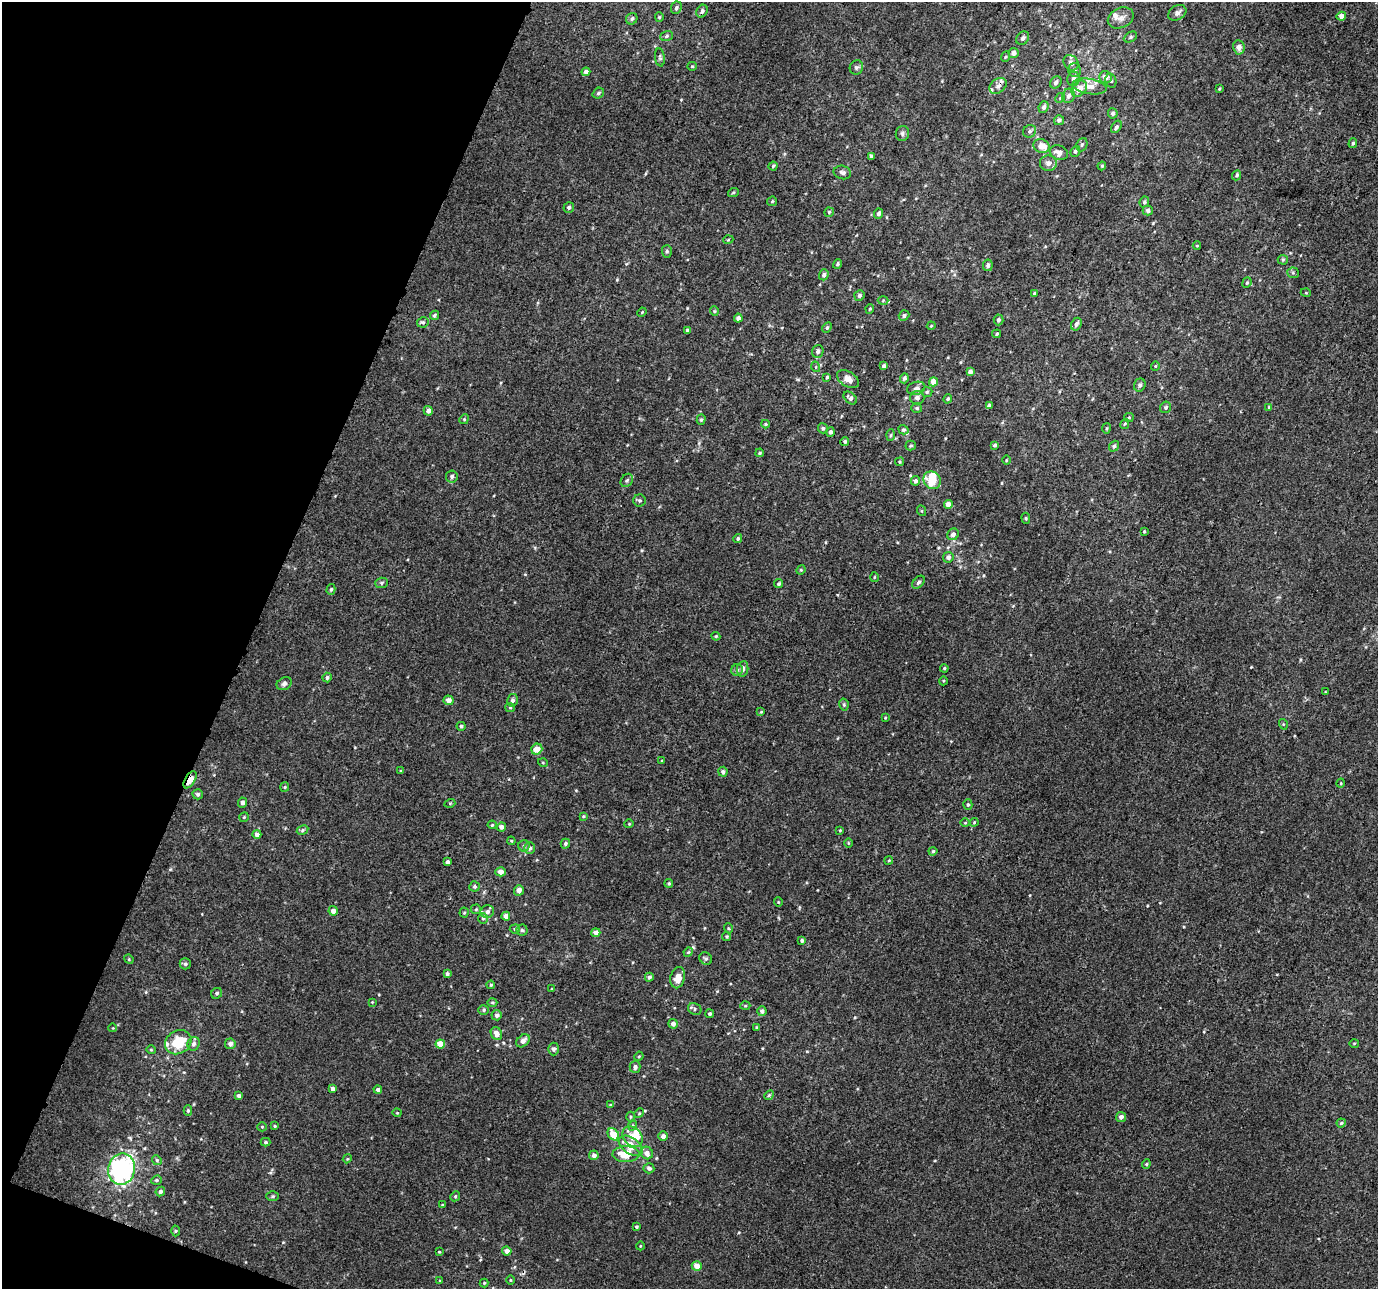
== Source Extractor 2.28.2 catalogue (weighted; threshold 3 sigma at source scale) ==
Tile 9 of 4 x 4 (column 1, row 3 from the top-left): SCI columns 55-1430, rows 1620-2906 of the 5607 x 5748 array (HDU 1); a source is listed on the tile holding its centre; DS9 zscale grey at full resolution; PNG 1380 x 1291 px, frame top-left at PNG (2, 2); each listed source drawn as its Kron ellipse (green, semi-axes under 4 px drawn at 4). Shown black and unused: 19% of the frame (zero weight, under 3 of 4 exposures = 6% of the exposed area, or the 3 px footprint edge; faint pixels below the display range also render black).
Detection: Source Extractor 2.28.2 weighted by HDU 2 'WHT'; one run over the whole footprint, this tile lists its part. Background 0.00237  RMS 0.0038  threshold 0.017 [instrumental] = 3 sigma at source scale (4.5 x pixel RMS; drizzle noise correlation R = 1.50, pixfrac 1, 0.0396/0.0396 arcsec/px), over >= 5 px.
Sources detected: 284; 1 inside a brighter object's white glare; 1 cosmic-ray / hot-pixel residue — neither listed nor drawn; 11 inside a brighter listed object's ellipse — not listed separately; the other 271 listed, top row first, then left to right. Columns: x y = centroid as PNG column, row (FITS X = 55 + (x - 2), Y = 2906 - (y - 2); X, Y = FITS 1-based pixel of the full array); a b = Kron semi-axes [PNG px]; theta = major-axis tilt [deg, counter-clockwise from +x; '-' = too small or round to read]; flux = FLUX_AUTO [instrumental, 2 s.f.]
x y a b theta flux
676 8 6 5 - 0.87
702 11 7 5 61 1.1
1177 13 10 7 29 1.5
1341 16 4 4 - 2.4
659 17 5 4 - 0.46
1121 18 13 10 24 2.7
632 19 6 5 - 1
667 36 6 5 - 0.72
1130 37 7 5 28 0.76
1023 38 7 5 49 1
1239 47 7 5 -81 2
1013 53 5 5 - 1.9
660 57 9 5 -82 0.77
1005 57 5 3 - 0.4
1071 63 8 6 -51 1.6
692 66 5 4 - 0.45
856 67 7 6 - 0.93
1074 70 7 6 - 1.1
586 72 4 4 - 1.6
1105 77 6 6 - 2.2
1073 79 7 6 - 1.5
1111 81 7 5 -75 0.82
1056 82 6 5 - 1.1
998 86 9 6 39 1.4
1089 86 17 7 -9 3.1
1079 89 9 6 48 3.4
1219 89 4 3 - 0.36
598 93 6 5 - 0.68
1068 96 7 6 - 1.6
1060 98 5 4 - 0.55
1044 107 6 5 - 1.1
1113 113 5 5 - 1.1
1059 120 5 5 - 1.1
1116 127 7 4 58 0.81
1030 131 7 6 - 0.93
902 133 7 6 - 0.9
1353 143 5 4 - 0.6
1082 145 7 5 69 0.73
1042 146 8 6 -27 4.7
1075 151 6 4 68 0.64
1059 153 9 7 -19 2.3
871 156 4 3 - 1.1
1048 163 8 7 - 1.8
773 166 4 4 - 0.58
1102 166 4 4 - 0.44
842 172 9 6 -12 1.2
1237 175 5 4 - 0.65
733 193 5 3 - 0.39
772 201 5 4 - 0.45
1144 202 5 4 - 0.75
569 207 5 5 - 0.89
1148 210 5 5 - 1.1
829 212 5 5 - 0.54
878 214 5 4 - 1.1
728 240 5 3 - 0.34
1197 246 4 3 - 0.29
667 251 6 5 - 0.69
1283 260 5 5 - 0.47
838 264 5 4 - 0.59
988 265 6 5 - 0.91
1293 273 6 5 - 0.65
824 275 5 4 - 1.1
1247 283 5 4 - 0.52
1034 293 3 3 - 0.41
1306 293 5 3 - 0.29
859 296 5 5 - 0.94
883 300 5 3 - 0.37
870 309 4 4 - 0.42
714 311 5 4 - 0.44
642 312 5 4 - 0.35
435 315 5 4 - 0.66
904 315 5 5 - 0.97
738 318 4 4 - 1.5
998 320 5 5 - 0.89
423 322 6 5 - 0.71
1076 324 7 5 63 1.2
931 326 4 3 - 0.31
827 328 5 4 - 0.65
687 330 4 3 - 0.81
997 334 4 3 - 0.46
818 351 6 5 - 1.3
884 366 4 3 - 0.79
1155 366 5 4 - 0.42
816 367 5 3 - 0.38
970 372 4 4 - 1.3
827 377 3 3 - 0.45
904 378 5 4 - 0.94
848 379 12 7 -31 3.1
933 382 4 4 - 3.3
1140 385 7 5 72 1
916 388 9 6 16 1.3
927 392 5 5 - 0.64
850 398 7 5 -42 1.1
917 398 7 6 - 1.3
948 399 4 4 - 0.69
989 406 4 3 - 1
1166 407 6 5 - 0.78
1269 407 4 4 - 0.35
917 408 5 4 - 0.57
428 411 5 4 - 1.4
1129 417 5 4 - 0.4
464 419 5 4 - 0.46
701 420 5 4 - 0.61
765 424 4 4 - 0.42
1125 424 5 4 - 0.46
823 428 5 5 - 0.64
1106 428 5 3 - 0.4
903 430 5 4 - 0.68
830 432 4 4 - 0.95
891 435 6 4 87 0.47
845 441 4 4 - 0.69
995 445 4 4 - 0.65
911 446 5 5 - 0.58
1114 446 6 4 52 0.84
760 453 4 3 - 0.45
1006 460 5 3 - 0.34
900 462 4 4 - 0.45
452 476 6 6 - 0.98
627 480 7 5 55 0.87
932 480 9 8 - 10
915 481 5 4 - 1.2
639 501 6 6 - 0.77
948 504 4 4 - 3
922 511 5 3 - 0.35
1026 518 5 4 - 0.45
1144 531 4 4 - 0.37
953 534 6 5 - 1.5
738 539 4 4 - 0.61
948 557 5 5 - 1.1
801 570 5 4 - 0.43
874 577 5 3 - 0.32
919 582 7 5 48 0.91
381 583 6 5 - 0.68
779 584 5 4 - 0.72
331 589 5 4 - 0.66
716 636 4 4 - 0.41
944 668 4 3 - 0.46
743 669 8 5 81 1.4
737 670 6 5 - 0.88
327 678 5 4 - 0.85
943 681 4 3 - 0.36
284 684 8 6 31 1
1325 692 4 2 - 0.25
449 700 5 5 - 2.4
512 700 6 5 - 0.91
844 705 6 4 -78 0.55
510 707 5 4 - 0.44
761 712 4 4 - 0.33
885 718 3 3 - 0.33
1283 724 5 3 - 0.39
461 726 4 4 - 0.69
537 749 6 5 - 3.9
662 761 4 3 - 0.31
543 763 5 3 - 0.33
401 771 3 3 - 0.33
723 772 5 4 - 0.91
190 780 9 5 59 4.7
1341 783 5 3 - 0.32
285 787 5 4 - 0.47
198 794 5 5 - 0.96
243 803 5 4 - 1.3
450 803 5 3 - 0.37
968 805 5 4 - 0.62
583 816 4 3 - 0.39
244 817 5 4 - 0.44
974 822 4 4 - 0.41
965 823 5 3 - 0.33
629 824 4 4 - 0.37
492 825 4 4 - 0.39
501 827 5 4 - 1.7
302 830 6 4 28 0.69
840 830 3 3 - 0.28
257 834 4 4 - 1.4
511 841 4 3 - 0.35
848 843 5 3 - 0.35
565 844 5 4 - 0.8
524 846 5 5 - 0.86
529 848 6 5 - 1.1
933 851 4 3 - 0.57
889 860 4 3 - 0.35
447 862 4 3 - 0.96
501 872 5 4 - 2.6
669 883 4 4 - 0.52
474 886 5 5 - 0.77
519 890 5 5 - 1.8
778 902 5 4 - 0.4
476 909 5 5 - 0.49
333 911 4 4 - 2
487 912 7 6 - 1.2
464 913 5 4 - 0.51
506 916 4 4 - 2.6
483 918 5 5 - 0.62
728 928 5 3 - 0.38
515 929 5 4 - 0.61
522 930 5 5 - 0.66
596 933 4 4 - 1.9
727 936 4 4 - 0.5
802 940 4 4 - 0.68
688 952 5 4 - 0.47
129 959 5 4 - 0.43
706 959 7 5 -40 0.76
185 964 5 5 - 0.73
447 974 4 4 - 0.79
649 977 4 4 - 0.94
678 978 11 7 76 3.9
491 985 4 3 - 0.44
552 989 3 3 - 0.32
217 993 6 5 - 0.74
372 1002 4 4 - 0.27
492 1003 5 3 - 0.48
745 1006 5 3 - 0.42
695 1009 7 5 -24 0.81
484 1010 5 5 - 0.61
762 1011 5 4 - 0.97
710 1014 4 4 - 0.55
497 1015 5 5 - 1.2
673 1024 5 5 - 1.7
756 1027 4 2 - 0.24
113 1028 4 3 - 0.3
496 1034 7 5 -64 2.7
523 1041 7 5 46 1.8
178 1042 14 11 31 11
1354 1043 5 3 - 0.34
194 1044 7 6 - 1.2
230 1044 5 5 - 1.4
440 1044 5 4 - 5.6
554 1049 6 5 - 1
151 1050 4 4 - 0.4
639 1056 5 3 - 0.39
635 1067 6 5 - 0.94
333 1089 4 4 - 1.4
378 1089 4 4 - 1.2
769 1095 5 4 - 0.52
239 1096 4 3 - 1
611 1105 4 3 - 0.4
188 1110 5 4 - 0.56
397 1113 4 4 - 0.37
639 1113 5 4 - 0.41
630 1117 5 3 - 0.43
1121 1117 5 5 - 1.4
1341 1123 4 4 - 0.54
633 1125 5 3 - 0.45
275 1126 4 3 - 0.44
262 1127 5 4 - 0.4
613 1134 6 5 - 5.9
663 1136 4 4 - 1.5
633 1137 11 9 -47 4.1
265 1142 5 4 - 0.52
631 1146 13 8 -35 6.8
647 1153 6 6 - 2.2
626 1154 13 8 1 7.8
594 1155 5 4 - 1.6
347 1159 4 3 - 0.32
157 1160 5 4 - 0.56
1146 1164 4 4 - 0.46
649 1168 5 5 - 1.4
122 1169 16 13 79 67
156 1180 5 4 - 0.55
160 1192 5 4 - 0.83
273 1196 6 5 - 0.58
455 1196 5 4 - 0.51
442 1205 3 3 - 0.41
636 1227 4 4 - 0.54
176 1231 5 3 - 0.42
640 1246 4 3 - 0.27
507 1251 5 4 - 1.9
439 1252 3 2 - 0.34
697 1266 5 4 - 3.5
511 1280 5 3 - 0.35
440 1281 4 4 - 0.38
484 1283 4 4 - 0.44
Overlapping masked pixels (flux is a lower limit): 1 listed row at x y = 190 780